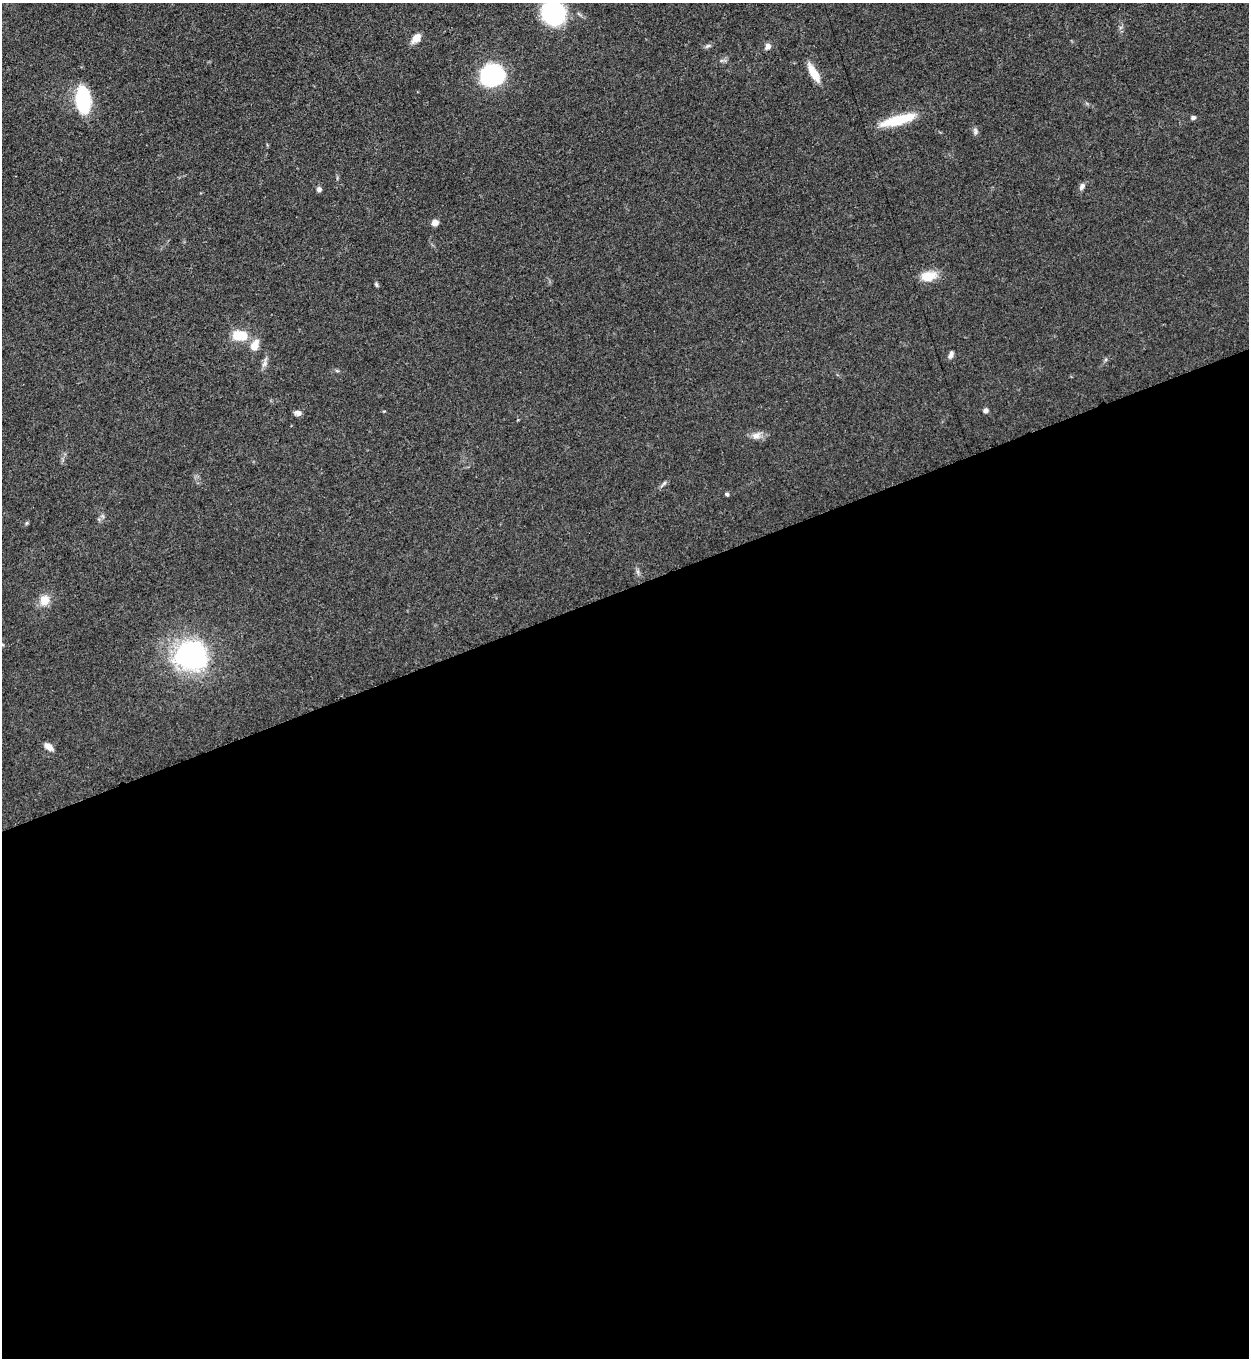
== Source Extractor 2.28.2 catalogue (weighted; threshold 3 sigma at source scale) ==
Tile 15 of 4 x 4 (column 3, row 4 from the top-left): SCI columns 2778-4024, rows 10-1365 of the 5428 x 5440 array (HDU 1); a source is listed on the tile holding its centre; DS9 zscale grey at full resolution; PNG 1251 x 1360 px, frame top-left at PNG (2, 3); no overlay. Shown black and unused: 57% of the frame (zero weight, under 3 of 5 exposures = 1% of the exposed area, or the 3 px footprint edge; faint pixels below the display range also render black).
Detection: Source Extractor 2.28.2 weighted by HDU 2 'WHT'; one run over the whole footprint, this tile lists its part. Background 0.0619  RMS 0.0057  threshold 0.0258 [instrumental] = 3 sigma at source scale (4.5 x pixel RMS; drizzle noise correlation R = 1.50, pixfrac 1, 0.05/0.05 arcsec/px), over >= 5 px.
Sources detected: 29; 1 inside a brighter listed object's ellipse — not listed separately; the other 28 listed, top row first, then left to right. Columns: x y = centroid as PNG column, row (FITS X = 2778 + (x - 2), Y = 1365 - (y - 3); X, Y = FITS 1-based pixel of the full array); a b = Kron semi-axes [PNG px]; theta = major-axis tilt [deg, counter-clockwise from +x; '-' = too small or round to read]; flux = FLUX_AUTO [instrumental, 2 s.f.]
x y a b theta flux
553 13 17 16 - 72
416 38 11 7 47 6.2
707 46 9 5 27 1.3
768 46 8 6 58 2.6
814 73 24 8 -59 8.4
492 75 21 19 20 57
83 100 22 12 -86 47
1193 117 6 5 - 1.4
901 119 41 11 16 19
975 131 10 4 -85 1.4
1082 186 8 6 66 2.1
319 189 6 5 - 1.8
435 223 7 6 - 3.4
928 276 20 12 9 8.8
376 284 7 4 -59 0.86
240 335 18 11 -2 13
255 345 16 9 62 5.9
951 355 9 5 70 1.9
264 363 15 6 77 2.5
985 410 6 5 - 1.5
298 413 8 5 -16 2.6
756 435 14 9 19 3.8
663 484 14 4 48 1.5
727 494 4 4 - 1.2
26 523 6 4 87 0.7
44 600 13 11 58 7.1
191 655 33 30 -10 96
49 747 13 6 -35 3.5
Isophote crosses this tile's border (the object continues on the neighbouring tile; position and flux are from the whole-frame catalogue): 1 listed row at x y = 553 13